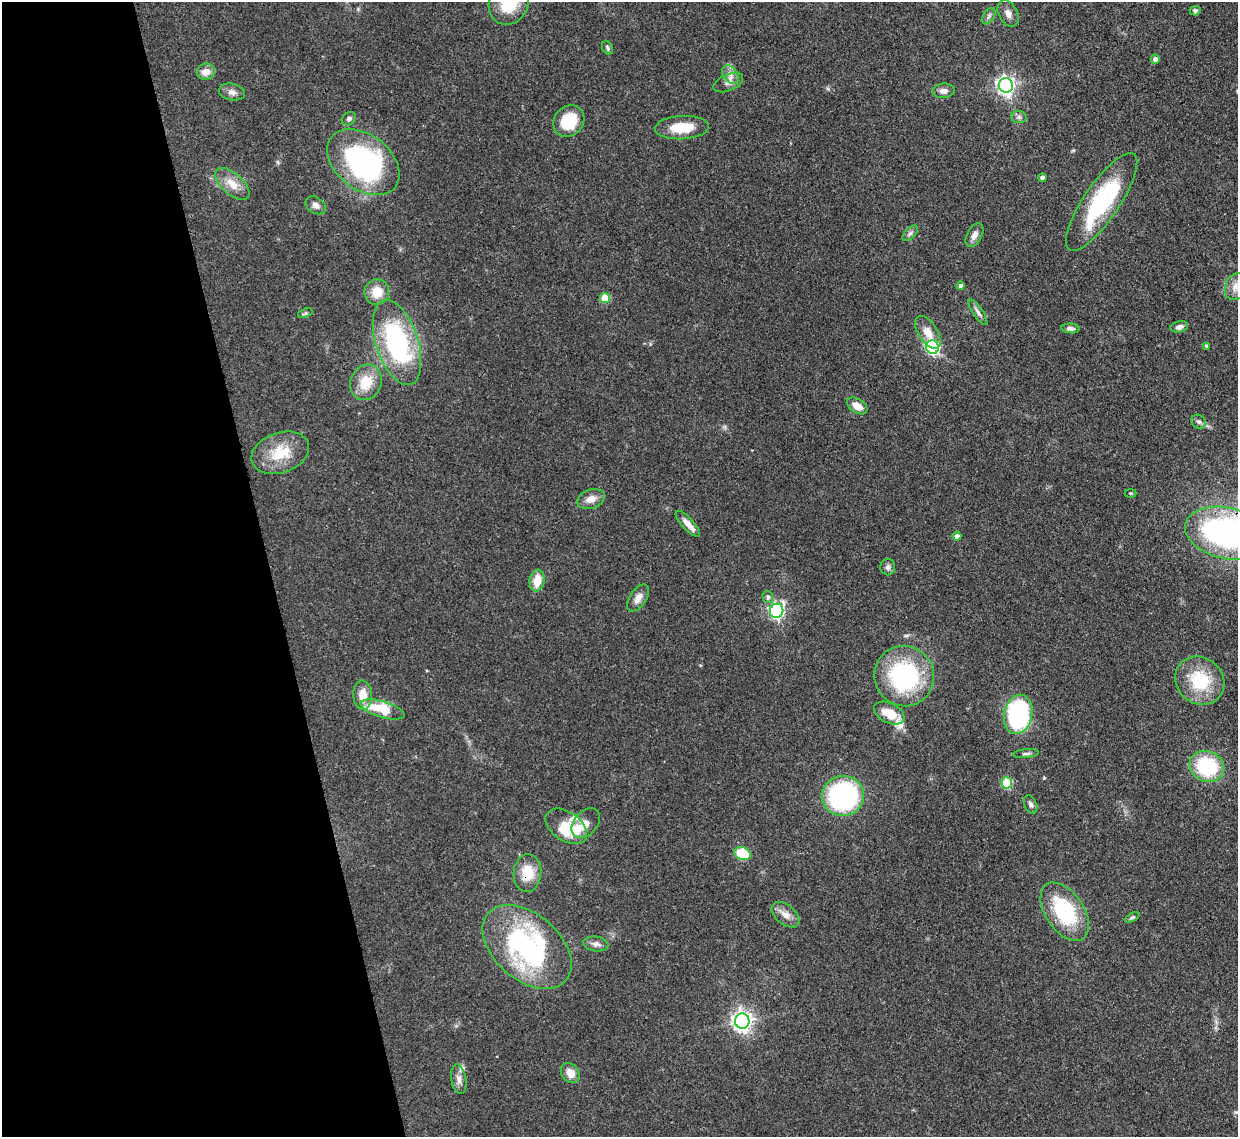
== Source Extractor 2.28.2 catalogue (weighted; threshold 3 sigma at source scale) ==
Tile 5 of 4 x 4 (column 1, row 2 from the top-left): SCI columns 82-1317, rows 2489-3623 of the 5109 x 5092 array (HDU 1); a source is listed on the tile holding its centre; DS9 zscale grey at full resolution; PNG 1240 x 1139 px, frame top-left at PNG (2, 2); each listed source drawn as its Kron ellipse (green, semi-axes under 4 px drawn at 4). Shown black and unused: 22% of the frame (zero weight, under 3 of 4 exposures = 9% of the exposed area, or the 3 px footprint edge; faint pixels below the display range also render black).
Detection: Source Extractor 2.28.2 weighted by HDU 2 'WHT'; one run over the whole footprint, this tile lists its part. Background 0.114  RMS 0.0048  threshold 0.0217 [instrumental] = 3 sigma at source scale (4.5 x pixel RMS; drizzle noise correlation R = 1.50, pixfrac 1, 0.05/0.05 arcsec/px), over >= 5 px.
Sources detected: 76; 1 inside a brighter object's white glare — neither listed nor drawn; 3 inside a brighter listed object's ellipse — not listed separately; the other 72 listed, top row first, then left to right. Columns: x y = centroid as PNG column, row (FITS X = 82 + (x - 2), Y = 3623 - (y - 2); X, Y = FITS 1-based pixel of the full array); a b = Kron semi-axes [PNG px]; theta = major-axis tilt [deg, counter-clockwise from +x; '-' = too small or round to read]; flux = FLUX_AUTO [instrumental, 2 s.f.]
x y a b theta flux
509 3 22 19 60 17
1195 11 5 5 - 0.92
1008 13 14 9 -61 3
989 16 9 5 60 1.4
608 48 7 5 -60 0.95
1155 59 4 4 - 2.4
206 72 9 8 - 4.8
730 74 10 7 -52 2.9
728 83 16 8 22 2.8
1006 85 7 7 - 210
943 91 11 7 6 2.8
232 92 13 8 -12 2.6
1019 117 7 6 - 1.3
349 119 8 6 36 1.4
569 121 17 14 49 16
682 128 27 11 3 12
363 162 40 27 -38 91
1042 178 4 4 - 2.1
232 184 21 10 -43 7
1102 202 58 17 56 50
316 205 11 8 -33 2.4
910 233 9 5 45 1.3
974 235 13 7 61 2.7
961 286 4 4 - 1.7
1235 287 14 10 70 4.2
377 292 13 12 - 8.8
605 298 5 5 - 10
978 312 15 5 -56 1.9
305 313 7 4 22 0.82
1179 327 9 5 12 2.1
1071 328 9 5 -6 1.6
928 332 18 9 -58 5.6
397 343 44 21 -72 75
1206 346 4 4 - 0.88
932 347 7 6 - 81
366 382 18 15 65 11
857 406 11 7 -33 5.2
1199 422 7 6 - 1.4
280 453 30 20 19 16
1131 493 6 3 0 0.47
591 499 14 9 20 4.3
688 524 17 6 -48 4.1
1227 533 42 25 -13 130
957 536 4 4 - 2.4
888 567 8 7 - 1.7
537 581 11 7 82 8.1
768 597 6 5 - 1.1
638 598 15 8 55 3.6
777 611 7 6 - 110
904 676 30 30 - 59
1200 681 25 23 -42 24
363 695 14 9 -87 7
383 709 23 8 -16 19
889 713 16 9 -27 9.1
1018 714 20 14 77 75
1026 754 13 4 5 1.1
1207 766 18 15 -25 37
1007 783 5 5 - 28
843 796 21 20 - 83
1031 804 10 6 -68 1.5
586 823 17 11 48 5
566 826 23 14 -34 19
742 854 8 6 -19 18
527 873 19 14 86 12
1065 912 33 19 -56 38
785 915 16 9 -40 4.4
1132 917 8 4 28 0.89
596 944 12 7 -9 2.5
527 947 51 33 -41 86
742 1021 7 7 - 270
570 1073 11 8 -53 5.3
459 1079 15 7 -80 3
Overlapping masked pixels (flux is a lower limit): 1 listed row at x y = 527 873
Isophote crosses this tile's border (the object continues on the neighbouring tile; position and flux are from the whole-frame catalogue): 3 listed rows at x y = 509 3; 1235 287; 1227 533